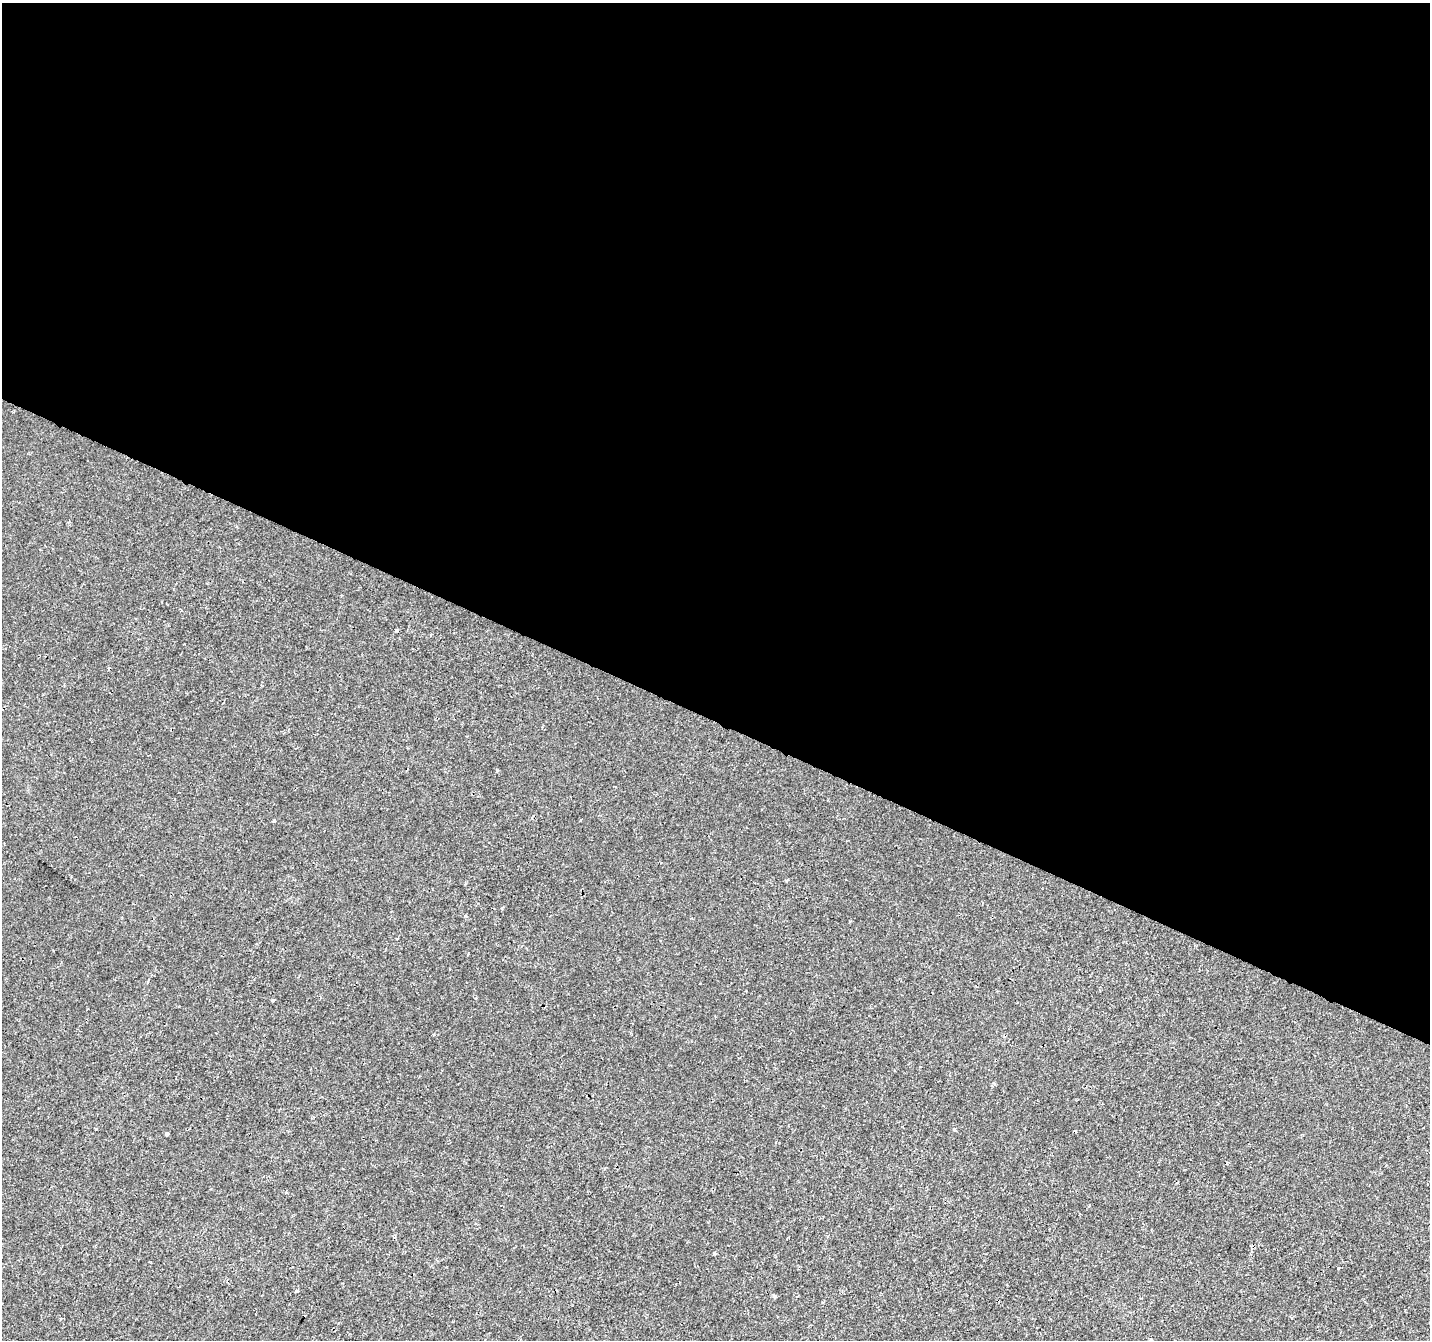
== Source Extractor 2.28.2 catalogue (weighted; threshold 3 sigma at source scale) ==
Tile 3 of 4 x 4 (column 3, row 1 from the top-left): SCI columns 2855-4282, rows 4217-5554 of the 5715 x 5822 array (HDU 1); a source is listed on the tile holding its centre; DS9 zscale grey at full resolution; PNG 1432 x 1342 px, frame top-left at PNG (2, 3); no overlay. Shown black and unused: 54% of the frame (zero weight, under 2 of 3 exposures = <1% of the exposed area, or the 3 px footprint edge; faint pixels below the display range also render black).
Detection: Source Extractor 2.28.2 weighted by HDU 2 'WHT'; one run over the whole footprint, this tile lists its part. Background 2.51e-04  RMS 0.0022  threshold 0.0101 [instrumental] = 3 sigma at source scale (4.5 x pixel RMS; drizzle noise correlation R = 1.50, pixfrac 1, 0.0396/0.0396 arcsec/px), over >= 5 px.
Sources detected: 13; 2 cosmic-ray / hot-pixel residue — not listed; the other 11 listed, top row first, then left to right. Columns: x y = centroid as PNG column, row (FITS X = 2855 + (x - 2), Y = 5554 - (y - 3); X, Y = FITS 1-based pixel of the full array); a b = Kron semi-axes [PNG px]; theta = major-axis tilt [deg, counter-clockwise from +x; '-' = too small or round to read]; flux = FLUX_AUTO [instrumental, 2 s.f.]
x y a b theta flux
397 630 4 3 - 0.31
274 820 3 3 - 0.27
476 998 4 3 - 0.19
273 1000 4 3 - 0.51
954 1129 4 4 - 0.26
167 1134 4 3 - 1.7
1089 1206 3 3 - 0.39
714 1253 4 4 - 0.34
297 1291 4 3 - 0.6
774 1296 5 4 - 0.31
1151 1340 4 4 - 0.99
Isophote crosses this tile's border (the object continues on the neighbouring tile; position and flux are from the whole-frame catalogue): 1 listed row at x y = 1151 1340